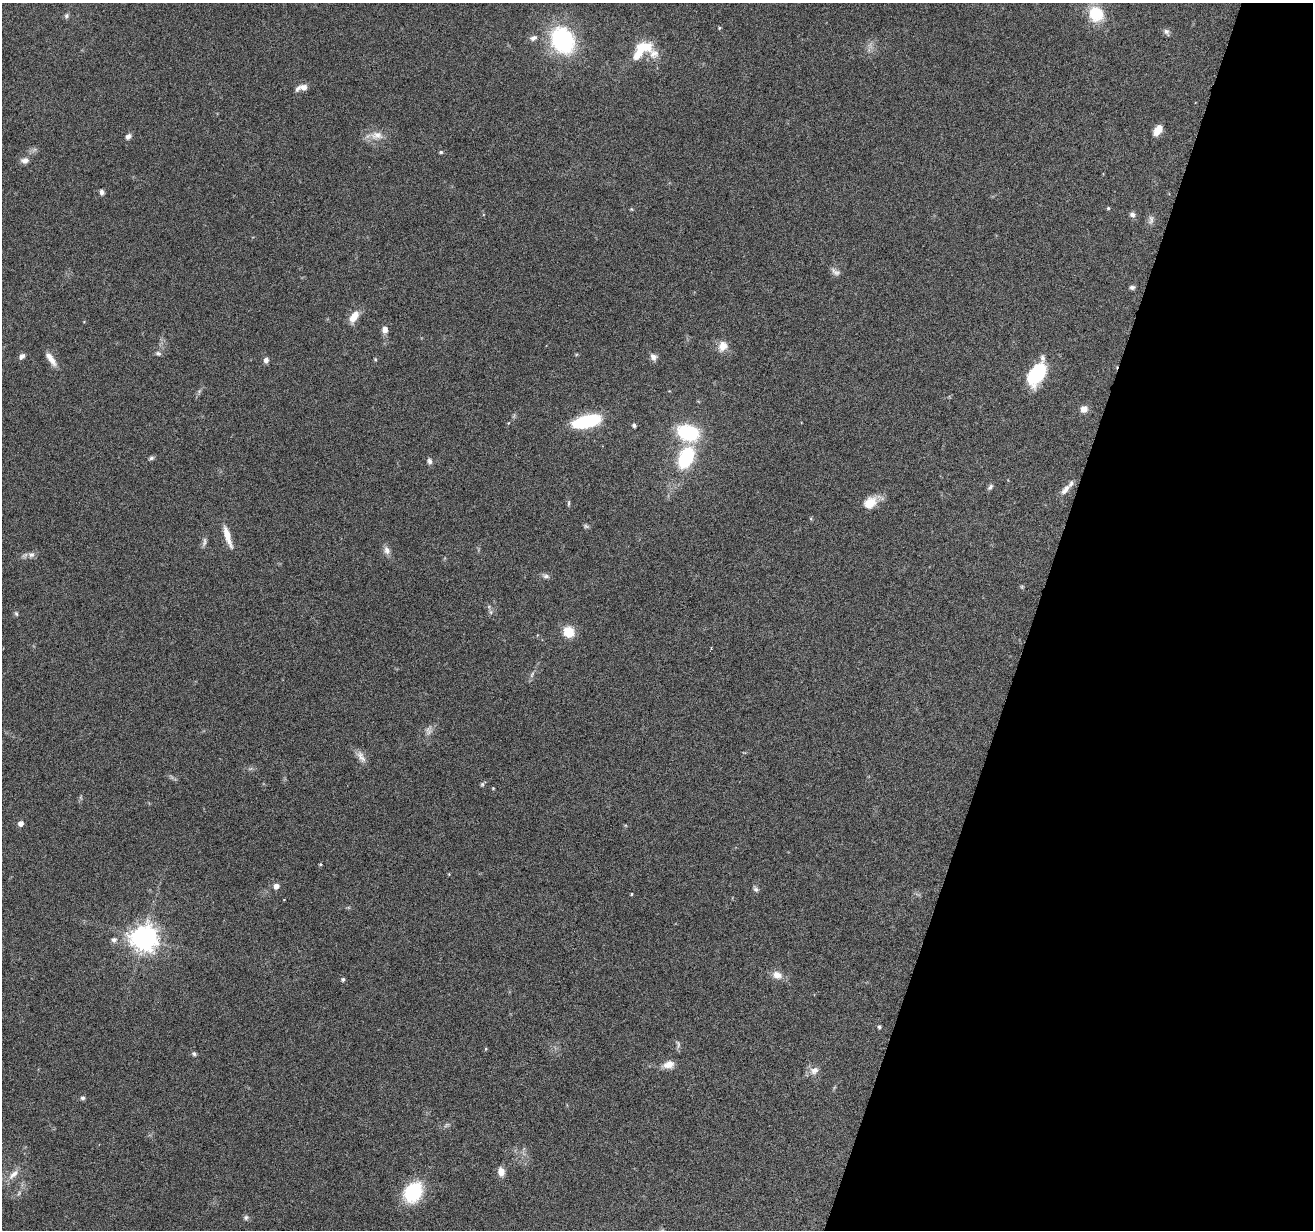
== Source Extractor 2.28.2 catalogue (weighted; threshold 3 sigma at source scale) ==
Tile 8 of 4 x 4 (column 4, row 2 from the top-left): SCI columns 3935-5245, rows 2713-3940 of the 5245 x 5297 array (HDU 1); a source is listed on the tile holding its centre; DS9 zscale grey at full resolution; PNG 1315 x 1232 px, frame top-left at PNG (2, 3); no overlay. Shown black and unused: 21% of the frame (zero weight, under 4 of 8 exposures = <1% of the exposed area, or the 3 px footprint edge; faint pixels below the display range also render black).
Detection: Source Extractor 2.28.2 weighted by HDU 2 'WHT'; one run over the whole footprint, this tile lists its part. Background 0.0614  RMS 0.0042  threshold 0.0171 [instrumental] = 3 sigma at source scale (4.09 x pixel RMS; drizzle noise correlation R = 1.36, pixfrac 0.8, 0.05/0.05 arcsec/px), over >= 5 px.
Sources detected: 83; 1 too faint to see at this stretch — not listed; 3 inside a brighter listed object's ellipse — not listed separately; the other 79 listed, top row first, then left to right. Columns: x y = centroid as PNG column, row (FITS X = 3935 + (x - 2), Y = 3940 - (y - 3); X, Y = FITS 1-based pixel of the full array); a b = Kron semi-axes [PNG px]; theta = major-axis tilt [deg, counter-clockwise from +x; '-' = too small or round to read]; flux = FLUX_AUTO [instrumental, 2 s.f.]
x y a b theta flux
1096 14 20 18 -60 12
66 16 7 6 - 0.88
719 28 5 4 - 0.42
1166 32 9 6 -48 1.2
533 38 10 7 18 1.6
562 40 24 19 -60 46
639 52 25 10 68 8.4
654 53 16 13 -34 4.3
304 87 8 7 - 2.4
1158 130 12 7 56 4.1
377 135 18 11 2 4.5
128 136 7 5 42 1.6
441 152 5 4 - 0.51
25 160 11 7 3 1.7
102 192 6 5 - 1.3
1108 208 4 4 - 0.48
1132 215 7 6 - 1.4
1151 220 14 6 79 1.6
836 272 14 7 -29 1.6
1132 287 6 5 - 0.97
354 317 15 8 57 4.8
385 329 10 7 -82 2.1
723 346 13 11 64 3.7
158 353 8 6 -12 0.92
22 356 8 6 51 1.4
653 357 10 8 -54 1.7
51 359 19 7 -55 3.7
375 359 5 4 - 0.38
266 360 7 6 - 1.4
1037 374 27 14 62 20
1084 409 9 8 - 2.5
587 421 26 11 14 26
508 423 5 4 - 0.34
634 425 4 4 - 1
688 432 19 14 -17 27
151 458 8 5 16 0.83
686 458 17 11 66 29
429 461 8 6 -81 1.2
990 487 9 5 52 0.94
1065 490 16 7 50 2.7
569 503 9 3 85 0.59
870 503 13 10 41 7.4
586 526 7 5 -43 0.71
227 536 26 6 -72 5.3
204 542 14 4 78 1.2
387 550 12 8 -64 1.9
31 555 9 7 2 1.6
546 576 10 6 -11 1.2
1022 587 6 4 -72 0.44
491 612 7 4 -89 0.75
16 614 7 4 -63 0.58
569 632 11 10 - 7.7
711 648 3 3 - 0.49
532 675 10 4 67 0.99
428 730 13 8 84 2
361 757 19 8 -58 2.6
482 784 6 5 - 0.59
21 823 5 4 - 2.4
320 864 4 3 - 0.43
449 874 4 4 - 0.32
276 886 5 5 - 2.4
756 889 8 6 -30 0.95
631 894 3 3 - 0.44
144 938 9 8 - 450
114 940 7 7 - 1.2
777 975 13 9 -16 3.5
343 979 4 4 - 0.82
879 1027 4 4 - 0.75
678 1044 12 5 -80 0.99
486 1049 5 3 - 0.36
194 1054 6 5 - 0.76
668 1064 14 9 13 3.4
814 1070 12 10 24 2.8
83 1098 6 5 - 0.86
501 1172 10 7 -84 3.3
13 1174 19 8 42 3.4
413 1192 15 12 56 31
19 1193 6 5 - 0.72
246 1217 7 7 - 0.9